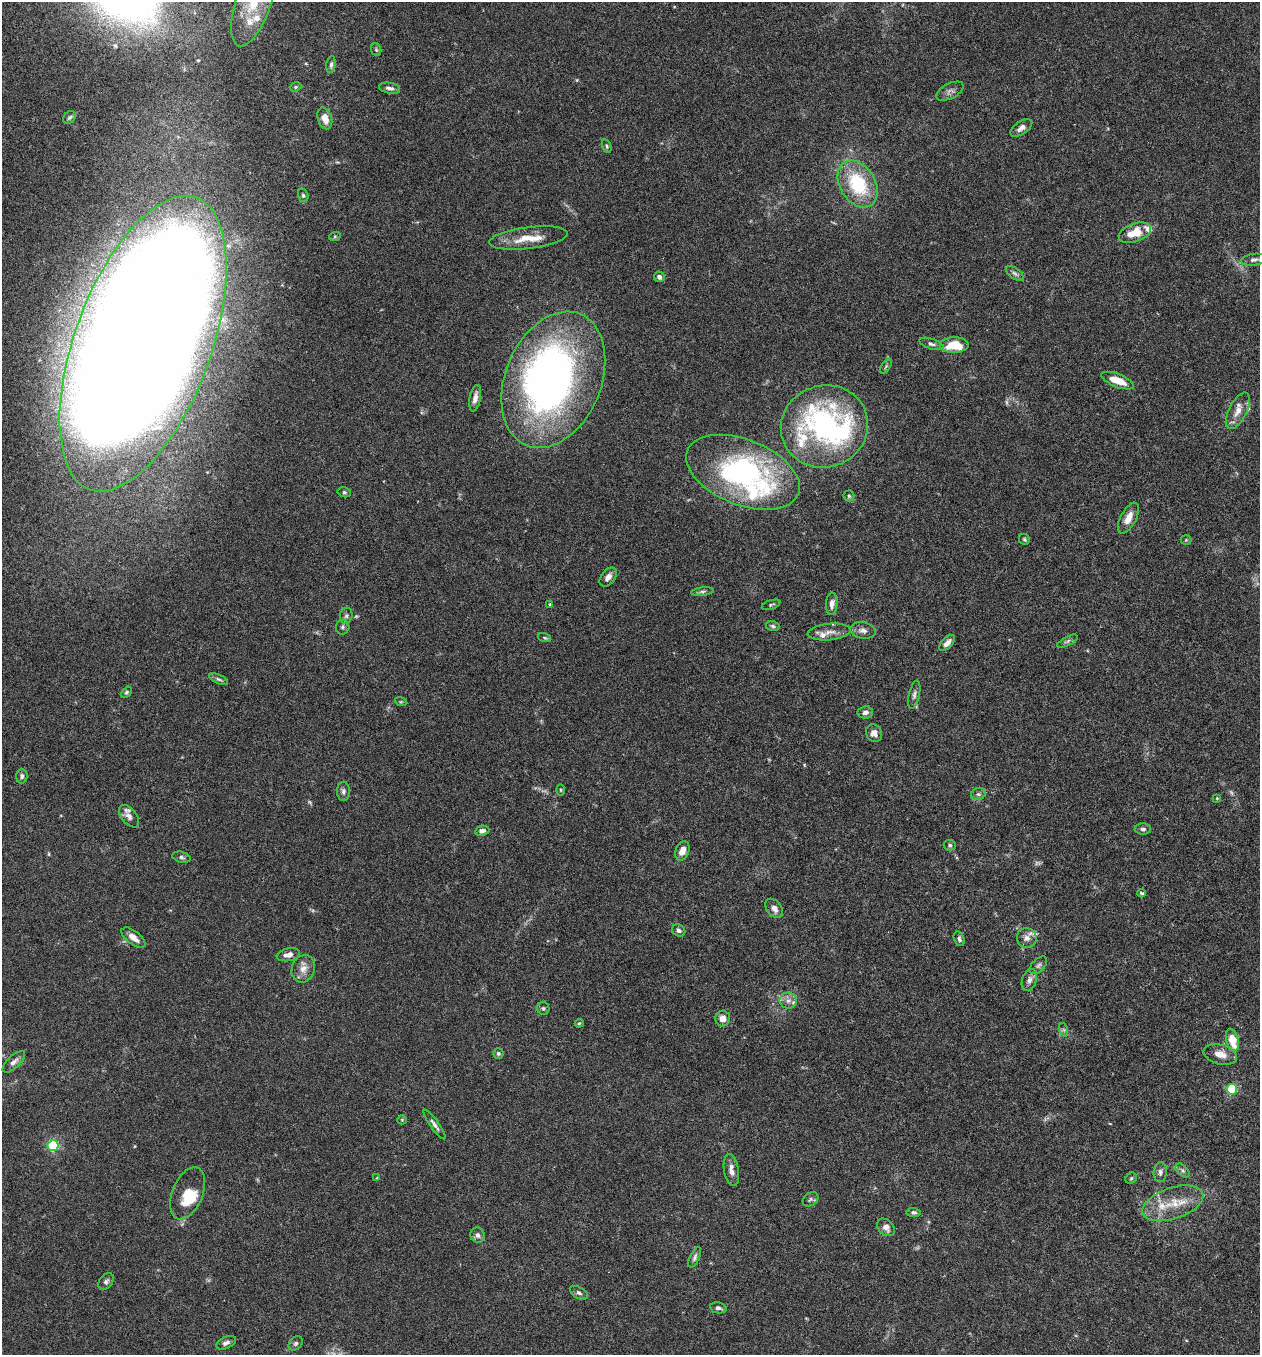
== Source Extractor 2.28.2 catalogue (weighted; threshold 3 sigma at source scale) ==
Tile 6 of 4 x 4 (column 2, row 2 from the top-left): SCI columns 1450-2707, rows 2736-4088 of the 5544 x 5466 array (HDU 1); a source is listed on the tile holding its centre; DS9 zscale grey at full resolution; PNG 1262 x 1357 px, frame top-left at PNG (2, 2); each listed source drawn as its Kron ellipse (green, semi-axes under 4 px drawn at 4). Nothing masked; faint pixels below the display range render black.
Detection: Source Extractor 2.28.2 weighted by HDU 2 'WHT'; one run over the whole footprint, this tile lists its part. Background 0.0171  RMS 0.002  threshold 0.008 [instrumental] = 3 sigma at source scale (4.09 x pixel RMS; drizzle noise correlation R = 1.36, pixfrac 0.8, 0.05/0.05 arcsec/px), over >= 5 px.
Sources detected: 128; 6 too faint to see at this stretch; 5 inside a brighter object's white glare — neither listed nor drawn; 14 inside a brighter listed object's ellipse — not listed separately; the other 103 listed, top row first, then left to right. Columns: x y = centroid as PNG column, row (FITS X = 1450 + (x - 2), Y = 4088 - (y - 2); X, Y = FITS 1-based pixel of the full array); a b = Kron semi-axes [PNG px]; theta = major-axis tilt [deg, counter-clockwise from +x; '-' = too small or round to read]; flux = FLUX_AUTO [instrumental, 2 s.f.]
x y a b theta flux
253 2 47 17 72 9.5
376 50 6 5 - 0.27
331 64 8 4 81 0.47
296 87 6 4 22 0.25
390 88 10 5 -10 0.74
950 91 15 7 27 0.83
69 117 7 5 45 0.34
325 118 11 7 -72 1.9
1021 128 12 6 35 1
607 146 7 4 -70 0.27
858 184 25 17 -58 11
303 195 7 5 -75 0.35
1135 233 17 9 20 3.9
335 236 6 4 19 0.22
528 238 39 11 7 3.9
1254 260 13 6 7 0.64
1015 273 10 5 -37 0.47
659 277 5 5 - 0.61
143 344 155 68 70 1200
931 344 12 5 -17 0.56
954 345 14 8 1 5.5
886 366 8 4 55 0.26
553 380 71 48 67 96
1117 381 17 6 -21 3.1
475 398 13 5 79 1.1
1238 411 20 9 63 2
824 426 44 41 19 41
743 472 59 33 -22 42
344 492 7 5 -13 0.28
849 496 5 5 - 0.28
1128 518 17 7 63 1.9
1024 539 6 5 - 0.28
1186 540 5 5 - 0.2
608 577 11 7 51 1.1
702 591 11 4 7 0.42
550 604 3 3 - 0.41
832 604 11 6 84 0.93
771 605 10 4 19 0.3
346 616 8 6 75 0.47
773 626 7 5 -17 0.35
343 627 7 6 - 0.46
863 630 13 8 -8 1
829 632 21 8 6 1.5
545 638 6 3 -19 0.21
1067 641 11 4 27 0.43
947 643 10 5 46 1
219 679 10 4 -24 0.42
126 692 6 4 45 0.3
914 695 14 5 77 0.64
401 702 6 3 -17 0.21
865 712 7 6 - 0.69
874 733 9 7 -58 1
22 776 7 5 90 0.49
560 790 5 3 - 0.19
343 791 9 6 -89 0.63
978 794 7 5 18 0.47
1217 798 4 4 - 0.15
129 816 13 7 -51 0.94
1143 829 8 5 0 0.51
482 831 7 5 8 0.74
950 845 6 5 - 0.35
682 851 10 6 69 1.5
181 857 9 5 -14 0.45
1142 893 4 3 - 0.32
774 908 11 7 -53 1
679 930 7 6 - 0.53
133 938 14 6 -38 1.5
1027 938 10 9 - 1.1
959 939 7 5 -65 0.45
288 955 12 6 11 1.1
1038 965 11 6 45 0.57
303 969 14 11 69 1.6
1029 980 11 7 71 0.91
788 1001 8 8 - 0.94
543 1008 6 6 - 0.35
723 1018 8 7 - 1.3
579 1023 4 3 - 0.2
1064 1030 7 4 -71 0.32
1232 1040 11 6 -75 3.5
498 1053 5 5 - 0.4
1220 1054 17 9 -15 2
14 1062 14 6 42 0.8
1232 1089 5 5 - 10
402 1120 5 4 - 0.18
434 1125 18 4 -55 0.7
53 1146 5 5 - 15
731 1170 16 7 -81 1.3
1183 1171 8 5 -45 0.46
1160 1172 10 6 85 0.65
377 1178 4 4 - 0.14
1131 1178 6 5 - 0.27
188 1193 27 15 68 4.8
811 1199 8 6 39 0.47
1173 1203 31 15 19 5.2
914 1212 7 4 -6 0.42
886 1227 10 7 -45 1
478 1235 8 7 - 0.7
695 1257 11 4 65 0.52
106 1281 9 6 50 0.52
579 1293 10 5 -29 0.47
718 1308 8 5 -10 0.59
226 1343 10 5 24 0.64
296 1343 8 6 45 0.43
Isophote crosses this tile's border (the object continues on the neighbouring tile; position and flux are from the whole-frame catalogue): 2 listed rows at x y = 253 2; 143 344